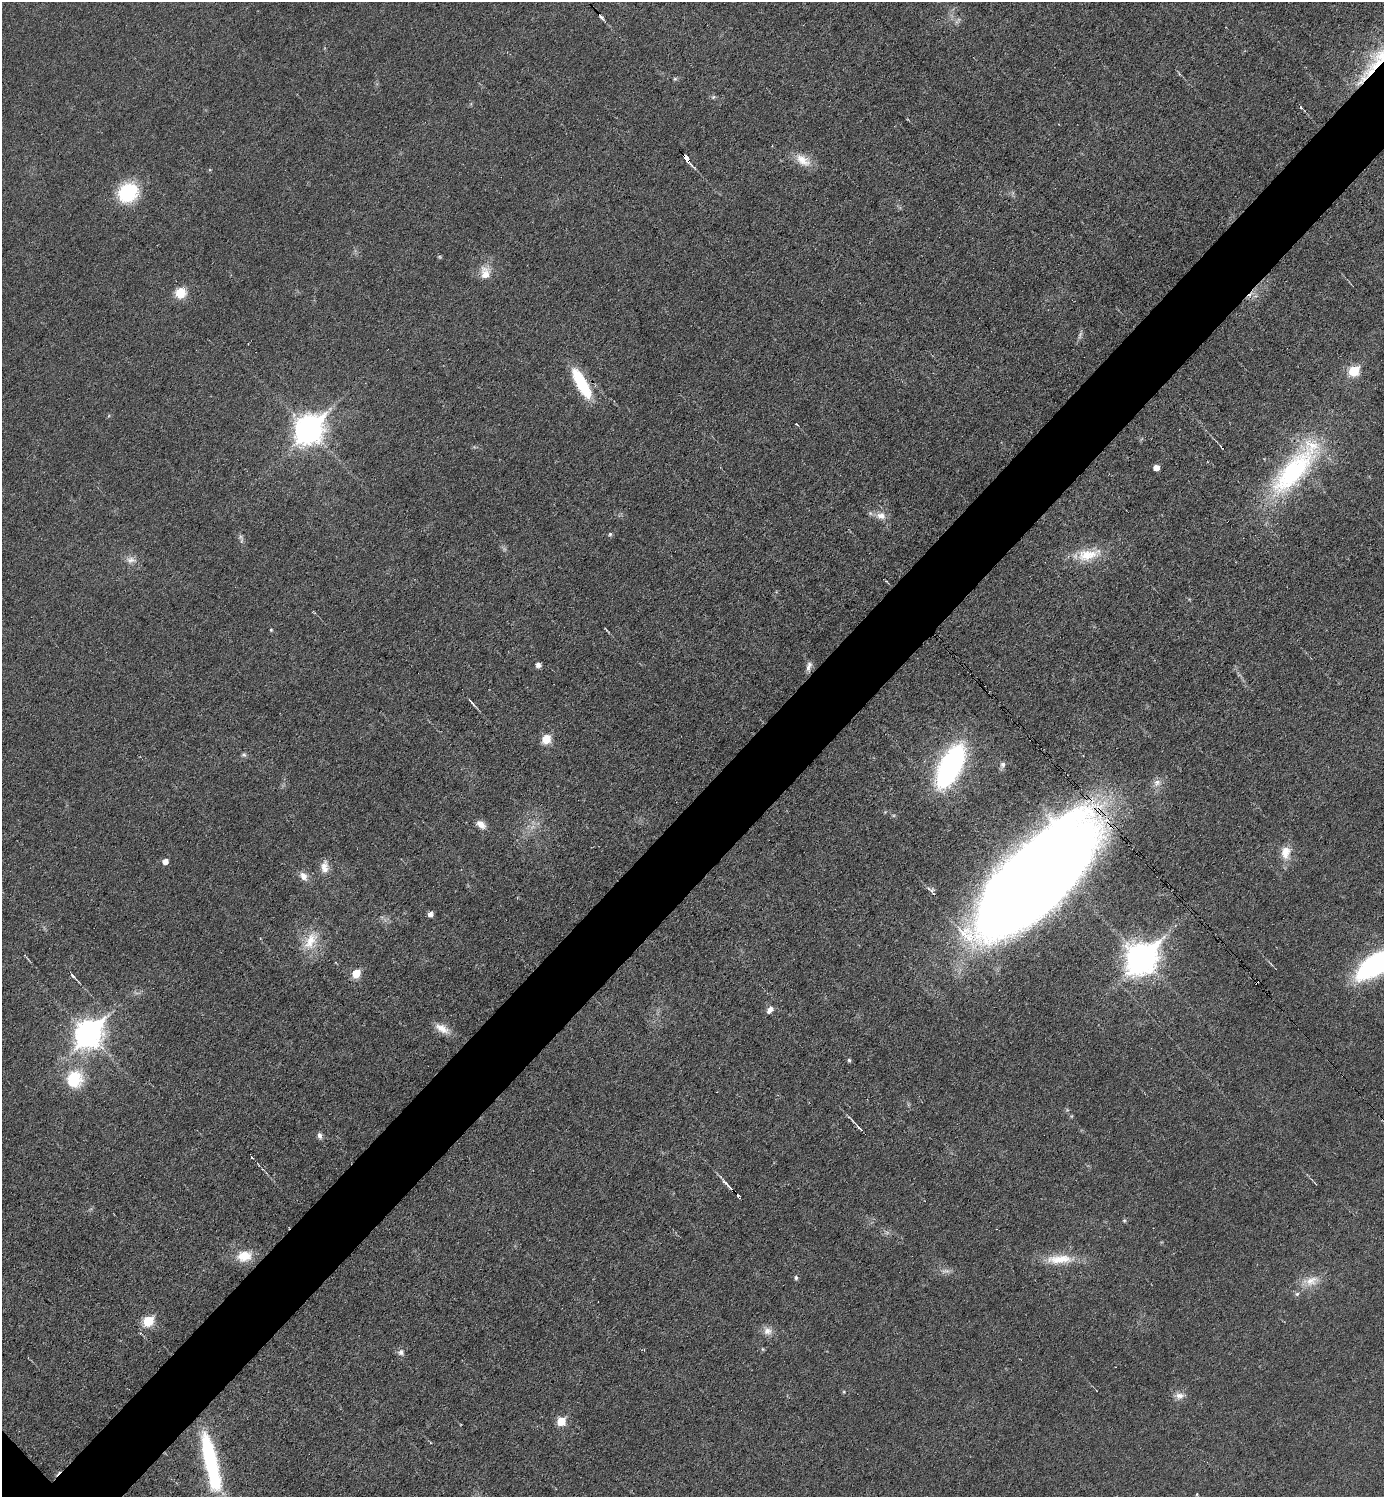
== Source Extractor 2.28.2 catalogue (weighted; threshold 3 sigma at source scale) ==
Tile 10 of 4 x 4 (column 2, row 3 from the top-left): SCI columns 1537-2918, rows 1497-2991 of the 5981 x 5981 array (HDU 1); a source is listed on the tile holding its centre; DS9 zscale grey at full resolution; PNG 1386 x 1499 px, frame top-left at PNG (2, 2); no overlay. Shown black and unused: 6% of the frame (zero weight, under 3 of 6 exposures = <1% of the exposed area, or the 3 px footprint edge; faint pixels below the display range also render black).
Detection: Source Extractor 2.28.2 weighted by HDU 2 'WHT'; one run over the whole footprint, this tile lists its part. Background 0.0173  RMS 0.0035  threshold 0.0144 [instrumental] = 3 sigma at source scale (4.09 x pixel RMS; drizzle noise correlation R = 1.36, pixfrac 0.8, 0.05/0.05 arcsec/px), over >= 5 px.
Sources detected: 73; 2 too faint to see at this stretch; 4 cosmic-ray / hot-pixel residue — not listed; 2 inside a brighter listed object's ellipse — not listed separately; the other 65 listed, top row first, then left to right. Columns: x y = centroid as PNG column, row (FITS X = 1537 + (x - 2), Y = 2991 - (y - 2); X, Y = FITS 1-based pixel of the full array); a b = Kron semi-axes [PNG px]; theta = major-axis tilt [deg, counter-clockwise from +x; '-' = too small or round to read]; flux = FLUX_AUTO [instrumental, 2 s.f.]
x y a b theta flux
601 17 9 3 -49 0.77
1383 56 49 22 37 22
675 79 6 5 - 0.49
713 97 6 4 45 0.54
1301 107 5 3 - 0.35
686 159 7 3 -47 22
803 160 23 13 -36 5
128 193 19 16 38 22
485 273 17 12 -86 4.1
180 293 11 11 - 5.7
1354 371 6 6 - 19
581 383 37 11 -61 17
796 424 5 2 - 0.24
308 429 12 9 49 380
1156 468 5 5 - 2.8
1294 470 87 27 50 53
881 516 13 9 -8 2.9
610 534 5 4 - 0.6
1088 555 35 15 13 9.4
131 560 14 9 0 2.1
606 629 7 2 -46 0.32
271 630 4 3 - 0.37
538 665 5 4 - 1.7
809 667 14 6 75 1.6
472 703 13 3 -50 0.78
546 739 8 7 - 6.4
244 755 7 6 - 0.66
1003 765 8 7 - 1.1
950 766 34 14 63 89
1157 783 11 10 - 2.2
481 824 12 8 -38 2.5
1286 852 17 12 86 4.8
165 861 5 5 - 2.3
325 867 18 10 -89 2.9
304 876 13 8 -56 2.2
1035 880 120 47 45 810
430 914 5 4 - 1.6
310 941 29 13 60 7.3
1141 958 12 10 46 490
1377 964 36 14 33 73
356 974 6 5 - 9.2
73 976 12 4 -51 0.98
770 1010 9 7 51 1.8
442 1028 21 10 -29 3.6
88 1033 12 9 47 320
849 1060 5 4 - 0.55
74 1079 15 14 - 16
859 1128 12 3 -45 1.2
320 1135 8 6 -76 1.1
252 1157 3 2 - 0.43
730 1188 22 4 -47 2.2
1124 1220 5 5 - 0.46
244 1256 17 13 7 6.5
1059 1259 39 12 2 8.4
796 1278 6 5 - 0.62
1311 1281 21 11 22 4.8
1297 1294 5 5 - 0.72
148 1321 6 6 - 16
768 1331 12 11 - 2.4
763 1349 6 4 -89 0.37
401 1352 8 8 - 1.3
1179 1396 13 8 4 2.2
561 1421 6 6 - 8.9
210 1460 50 12 -77 42
1197 1494 4 3 - 0.27
Overlapping masked pixels (flux is a lower limit): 5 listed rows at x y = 1383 56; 686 159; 581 383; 1035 880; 730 1188
Isophote crosses this tile's border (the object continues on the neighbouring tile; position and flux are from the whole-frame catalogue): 2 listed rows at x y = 1383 56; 1377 964